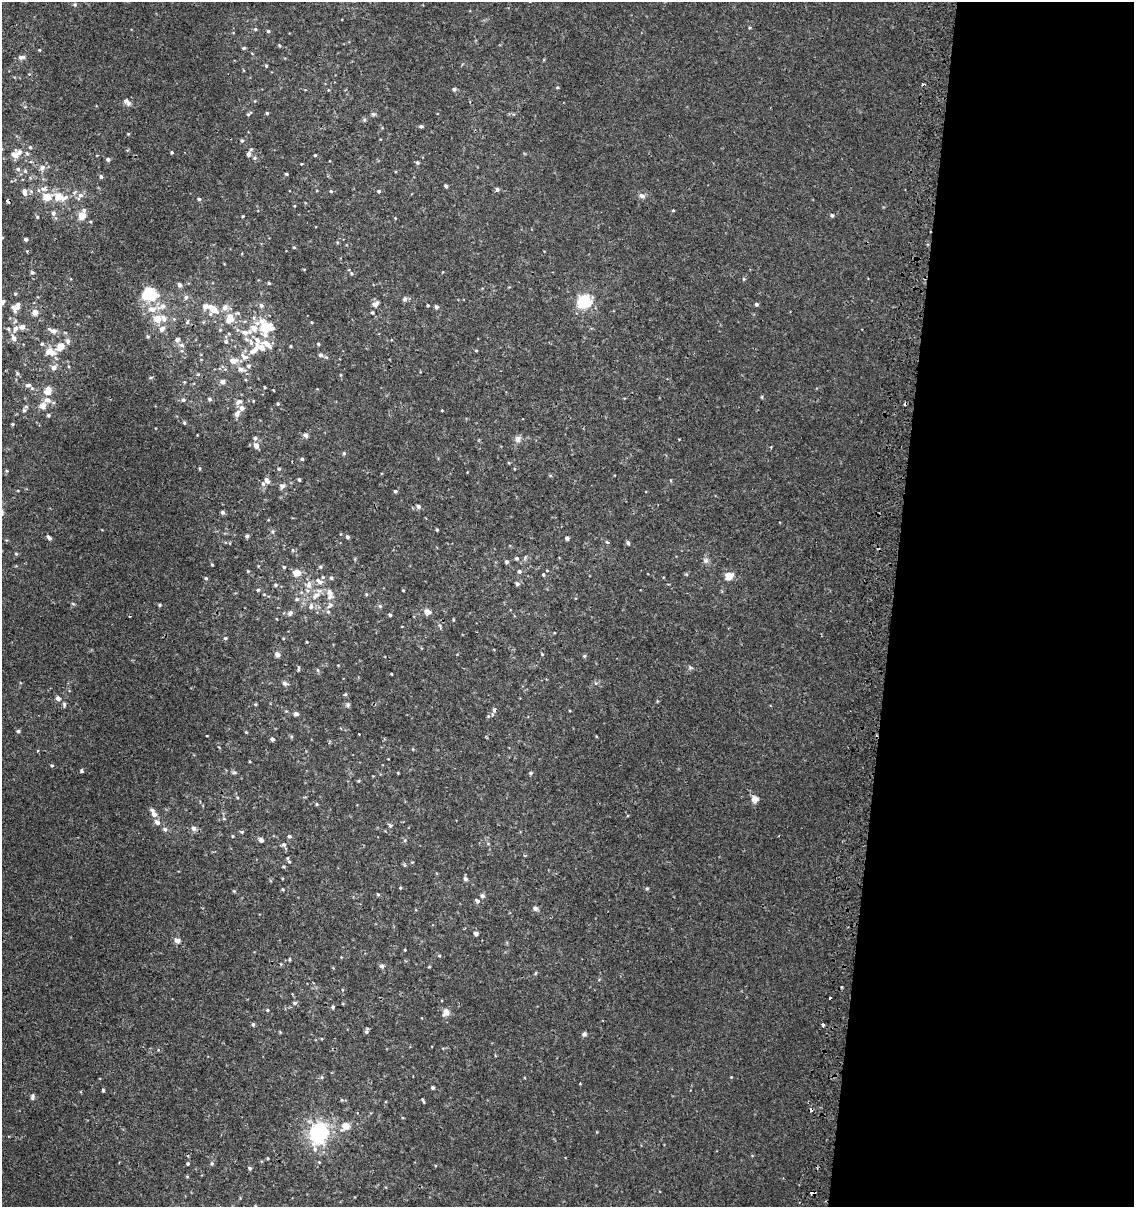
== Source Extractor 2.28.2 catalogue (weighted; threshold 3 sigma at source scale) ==
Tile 12 of 4 x 4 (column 4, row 3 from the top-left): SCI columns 3661-4792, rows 1243-2447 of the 5119 x 4893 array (HDU 1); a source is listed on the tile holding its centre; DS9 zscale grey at full resolution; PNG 1136 x 1209 px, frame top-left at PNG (2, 2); no overlay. Shown black and unused: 21% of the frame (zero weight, under 2 of 3 exposures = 3% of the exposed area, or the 3 px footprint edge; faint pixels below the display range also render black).
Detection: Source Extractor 2.28.2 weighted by HDU 2 'WHT'; one run over the whole footprint, this tile lists its part. Background 0.00112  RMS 0.0027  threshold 0.0119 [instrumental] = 3 sigma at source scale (4.5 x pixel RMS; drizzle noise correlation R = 1.50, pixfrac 1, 0.0396/0.0396 arcsec/px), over >= 5 px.
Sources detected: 299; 5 cosmic-ray / hot-pixel residue — not listed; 24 inside a brighter listed object's ellipse — not listed separately; the other 270 listed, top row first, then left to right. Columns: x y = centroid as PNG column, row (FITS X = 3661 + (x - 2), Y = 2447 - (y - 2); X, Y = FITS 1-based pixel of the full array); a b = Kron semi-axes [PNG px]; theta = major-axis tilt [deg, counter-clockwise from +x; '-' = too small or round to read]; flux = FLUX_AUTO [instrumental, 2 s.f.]
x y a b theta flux
75 4 5 4 - 0.35
749 28 4 3 - 0.26
255 29 5 4 - 0.35
268 31 4 4 - 0.36
279 45 5 3 - 0.28
244 48 5 4 - 0.3
39 50 4 3 - 0.26
21 57 8 5 4 0.99
266 66 5 4 - 0.3
557 87 4 4 - 0.26
454 89 5 5 - 0.42
127 102 12 6 -38 0.94
267 113 4 4 - 0.31
249 114 8 3 40 0.41
373 114 7 5 -10 0.41
364 120 6 5 - 0.38
421 126 4 3 - 0.47
128 134 4 4 - 0.24
242 141 5 4 - 0.32
30 147 5 5 - 0.39
172 152 4 4 - 0.33
27 153 6 5 - 0.45
249 154 6 5 - 0.98
15 155 11 9 -80 1.7
315 155 3 3 - 0.26
254 158 6 5 - 0.4
108 159 5 4 - 0.69
417 162 4 4 - 0.45
42 167 7 6 - 1.1
18 169 6 5 - 0.58
25 171 6 5 - 0.42
286 174 3 3 - 0.33
101 177 5 4 - 0.52
446 186 4 3 - 0.63
43 189 9 6 11 1
497 190 5 5 - 0.63
331 191 5 4 - 0.31
379 191 4 4 - 0.4
24 192 9 5 -81 1.3
80 196 12 6 58 1.1
642 196 9 7 -20 0.9
59 197 15 8 -9 4.3
199 199 4 4 - 0.4
7 201 4 3 - 1.1
84 210 6 5 - 0.54
53 213 7 6 - 0.73
832 215 5 5 - 0.4
82 216 5 5 - 4.3
243 216 4 3 - 0.22
37 217 5 4 - 0.3
395 218 3 3 - 0.17
26 239 4 4 - 0.62
294 247 4 3 - 0.28
27 251 4 2 - 0.25
32 272 5 5 - 0.46
351 273 5 5 - 0.39
744 279 5 4 - 0.29
269 283 4 3 - 0.32
179 284 6 5 - 0.82
147 293 17 12 41 7.9
15 294 5 4 - 0.32
186 297 6 6 - 0.77
405 299 6 5 - 0.82
3 302 8 5 56 0.66
584 302 14 13 - 8.7
375 304 7 5 45 1.5
756 304 4 4 - 0.5
261 305 6 6 - 0.72
428 305 3 3 - 0.3
14 307 9 9 - 1.7
225 307 10 8 43 1.4
436 307 5 4 - 0.59
152 309 12 9 1 2.4
213 309 9 7 -59 4
35 312 5 5 - 2.4
372 313 4 4 - 0.32
230 318 12 8 76 3.7
157 319 7 6 - 3.3
174 319 5 5 - 0.34
187 322 7 5 75 0.58
22 327 6 5 - 1.3
265 327 13 10 -47 12
254 328 10 9 - 2.2
8 329 6 5 - 0.47
15 329 9 6 63 1.4
162 329 7 6 - 1.2
220 330 5 4 - 0.31
53 331 13 6 -20 1.4
245 333 8 7 - 1.6
148 336 5 4 - 0.36
14 338 7 6 - 1.4
177 340 6 6 - 0.96
68 341 7 6 - 0.89
226 341 6 6 - 0.63
251 342 9 6 -83 0.97
318 344 4 3 - 0.33
182 345 7 5 -17 0.67
61 346 6 6 - 3.8
291 346 3 3 - 0.25
254 350 18 7 35 2.6
476 350 4 3 - 0.22
52 352 13 9 -37 2.7
321 355 5 5 - 0.74
233 361 9 6 -3 1.9
249 366 5 5 - 0.6
54 368 6 6 - 1.2
241 369 8 6 -16 1.3
17 373 6 5 - 0.42
340 375 5 3 - 0.21
151 377 5 3 - 0.28
246 380 4 3 - 0.22
184 382 4 4 - 0.23
222 382 5 5 - 1.2
28 385 10 5 2 0.84
264 387 4 2 - 0.22
48 390 9 7 65 2.8
210 399 5 4 - 0.45
183 400 5 4 - 0.57
239 402 10 6 29 0.94
278 404 4 4 - 0.28
43 406 8 7 - 1.8
242 408 5 5 - 1.2
24 410 5 5 - 0.43
442 410 4 2 - 0.17
237 414 7 5 54 1.2
48 415 4 4 - 0.38
184 423 5 4 - 0.33
12 424 5 4 - 0.29
305 435 6 5 - 0.85
255 438 5 5 - 0.58
518 439 8 8 - 1.1
256 445 7 6 - 1.4
771 447 4 3 - 0.26
344 453 4 4 - 0.38
302 459 4 4 - 0.45
509 463 4 3 - 0.2
199 468 5 3 - 0.23
279 469 4 4 - 0.3
7 471 4 4 - 0.3
267 480 8 5 -62 1
299 480 4 3 - 0.35
282 486 6 5 - 1
395 491 4 4 - 0.45
418 507 5 5 - 0.74
223 512 5 4 - 0.6
437 530 3 3 - 0.32
273 531 7 4 84 0.46
247 536 5 4 - 0.45
49 537 8 4 -53 0.64
347 537 4 4 - 0.56
567 538 4 4 - 0.58
607 542 3 3 - 1.4
628 543 6 4 -75 0.4
16 554 5 4 - 0.29
517 558 5 5 - 0.46
706 560 8 7 - 0.79
506 562 5 5 - 0.43
212 564 4 3 - 0.27
284 567 4 4 - 0.32
320 567 5 5 - 0.32
248 571 4 4 - 0.26
519 571 6 5 - 0.49
547 571 4 3 - 0.21
297 573 8 7 - 2.6
543 574 4 4 - 0.26
729 576 5 5 - 6.9
206 578 5 4 - 0.4
331 578 5 4 - 0.41
319 581 11 6 -28 1.1
517 584 6 5 - 0.51
276 585 5 4 - 0.44
309 585 12 8 85 1.7
258 590 4 4 - 0.37
403 590 3 2 - 0.19
330 593 13 9 -79 1.8
264 594 5 3 - 0.27
366 594 5 4 - 0.29
316 595 17 8 40 2.4
297 599 6 5 - 0.45
160 605 5 4 - 0.32
380 606 5 5 - 0.4
328 612 5 5 - 0.42
427 612 5 5 - 2.4
290 613 8 6 52 0.77
390 615 4 3 - 0.45
453 619 5 2 - 0.24
440 626 10 3 -79 0.37
225 638 5 4 - 0.34
307 642 4 3 - 0.2
277 654 5 4 - 1.4
542 654 4 3 - 0.25
584 656 5 4 - 0.32
690 668 6 4 19 0.38
298 669 7 3 89 0.29
317 670 6 3 -69 0.31
391 674 3 2 - 0.2
285 683 7 6 - 0.76
596 683 6 5 - 0.45
345 694 5 4 - 0.31
58 698 5 5 - 0.95
255 704 4 4 - 0.28
64 705 7 4 -85 0.46
348 705 7 5 89 0.49
494 710 7 6 - 0.73
296 714 5 5 - 0.73
488 716 6 5 - 0.41
18 731 5 4 - 0.49
246 732 4 3 - 0.22
359 734 3 2 - 0.24
272 739 4 4 - 0.82
413 749 4 3 - 0.23
52 765 5 4 - 0.32
82 771 4 3 - 0.54
234 772 6 4 0 0.36
531 773 5 4 - 0.38
755 799 5 4 - 4
317 804 5 3 - 0.27
154 813 11 5 -63 1.7
224 819 6 3 -19 0.26
390 825 5 5 - 0.51
194 828 6 5 - 1
165 829 7 6 - 0.74
242 832 5 4 - 0.32
232 836 4 3 - 0.22
289 836 5 4 - 0.5
261 840 5 4 - 0.95
405 840 6 4 73 0.33
283 845 6 6 - 0.63
287 858 7 5 -79 0.52
404 865 6 4 -72 0.29
284 867 4 3 - 0.26
465 879 6 5 - 0.63
400 888 4 3 - 0.21
647 888 5 4 - 0.31
282 889 4 3 - 0.25
234 891 4 4 - 0.26
378 894 5 4 - 0.29
482 896 6 5 - 0.61
477 901 5 5 - 0.75
535 908 6 5 - 0.86
476 933 4 4 - 1
177 940 7 7 - 1.1
405 950 3 2 - 0.2
439 956 4 3 - 0.29
290 959 4 4 - 0.32
382 966 7 6 - 0.59
429 967 4 3 - 0.2
295 1003 6 5 - 0.43
333 1007 4 4 - 0.37
267 1010 4 3 - 0.25
446 1012 10 8 74 1.6
253 1024 5 4 - 0.45
823 1025 4 3 - 0.5
367 1031 7 4 76 0.54
584 1034 6 5 - 0.61
322 1077 5 5 - 0.35
731 1077 3 3 - 0.16
580 1084 3 2 - 0.2
432 1088 4 4 - 0.46
103 1090 4 3 - 0.42
32 1097 8 6 -88 0.62
423 1101 7 3 -69 0.32
345 1126 11 9 40 2.5
318 1133 18 15 74 23
268 1158 3 3 - 0.25
319 1162 4 4 - 0.22
212 1163 5 4 - 0.43
188 1164 4 4 - 0.34
250 1168 5 4 - 0.4
813 1193 6 3 7 0.76
Overlapping masked pixels (flux is a lower limit): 2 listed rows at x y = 494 710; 813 1193
Isophote crosses this tile's border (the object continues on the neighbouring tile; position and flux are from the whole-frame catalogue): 2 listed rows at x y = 15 155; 3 302